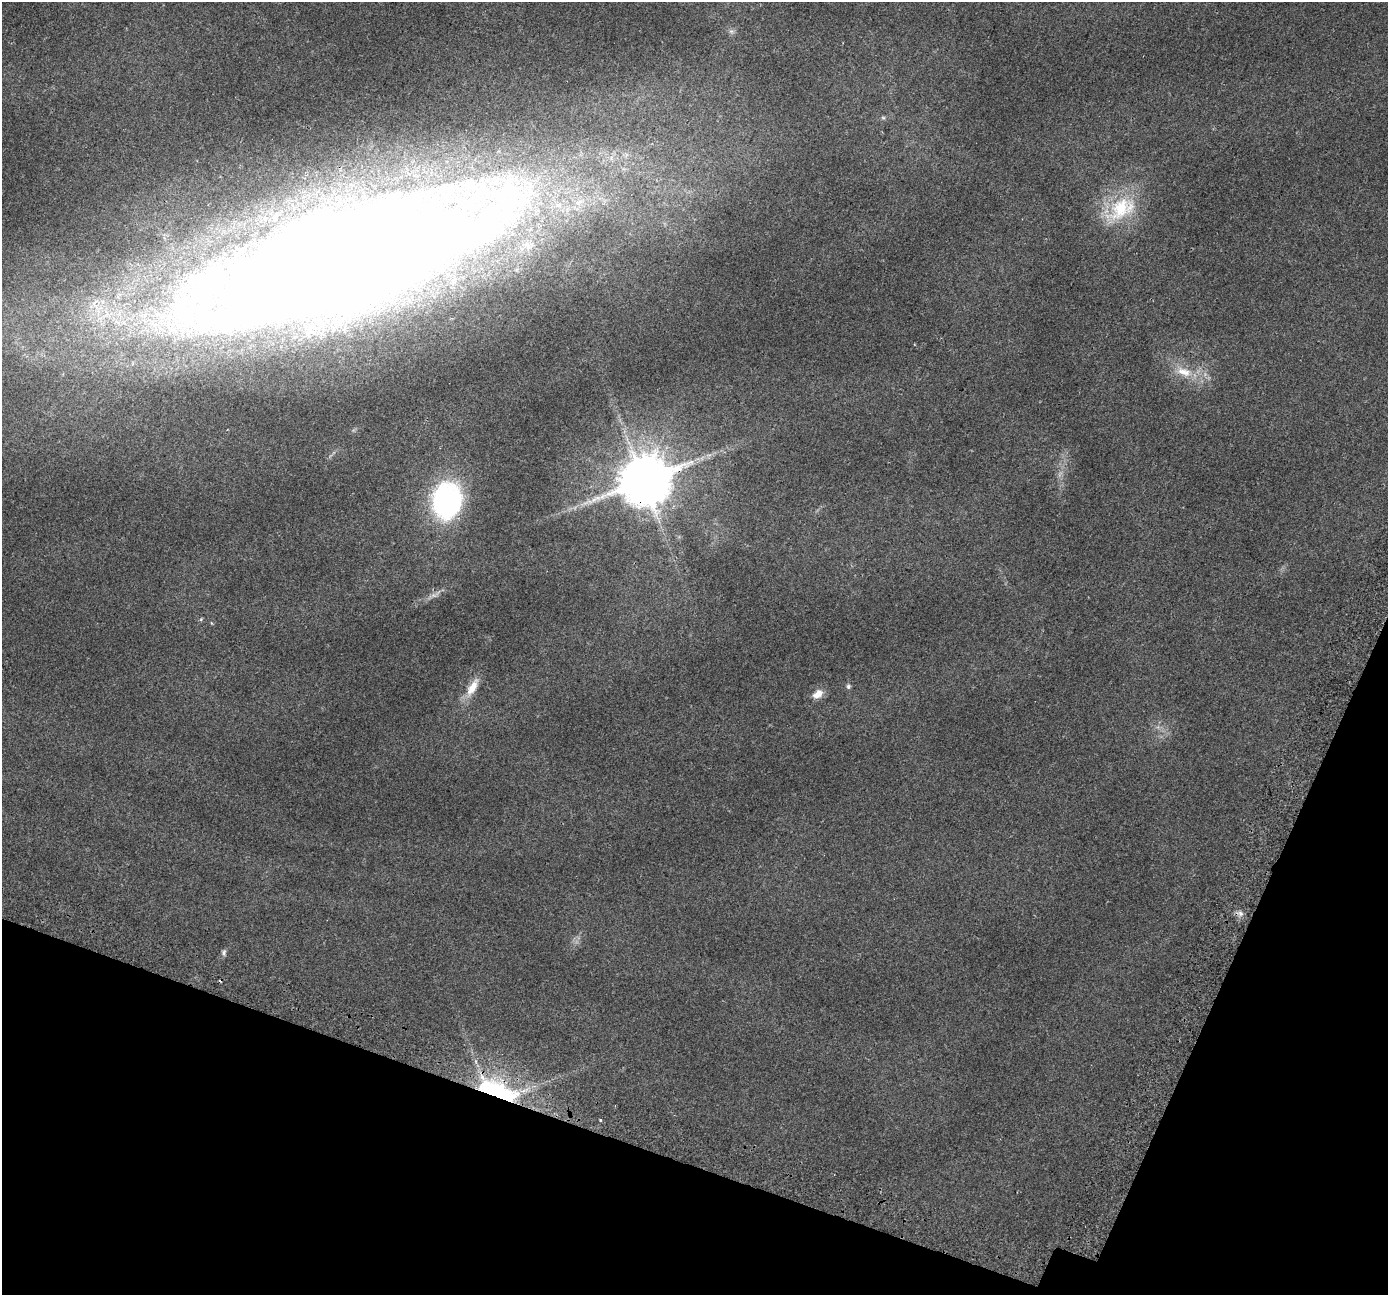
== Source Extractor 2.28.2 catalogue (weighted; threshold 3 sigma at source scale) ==
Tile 15 of 4 x 4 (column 3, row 4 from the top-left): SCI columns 2836-4221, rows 346-1638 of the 5662 x 5798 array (HDU 1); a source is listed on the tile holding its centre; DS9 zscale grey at full resolution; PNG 1390 x 1297 px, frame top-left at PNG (2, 2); no overlay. Shown black and unused: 17% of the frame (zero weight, under 2 of 3 exposures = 4% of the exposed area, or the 3 px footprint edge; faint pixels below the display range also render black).
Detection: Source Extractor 2.28.2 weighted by HDU 2 'WHT'; one run over the whole footprint, this tile lists its part. Background 0.0543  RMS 0.0063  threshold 0.0284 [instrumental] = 3 sigma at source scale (4.5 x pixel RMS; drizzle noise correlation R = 1.50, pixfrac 1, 0.0396/0.0396 arcsec/px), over >= 5 px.
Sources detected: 19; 1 inside a brighter object's white glare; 1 cosmic-ray / hot-pixel residue — not listed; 1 inside a brighter listed object's ellipse — not listed separately; the other 16 listed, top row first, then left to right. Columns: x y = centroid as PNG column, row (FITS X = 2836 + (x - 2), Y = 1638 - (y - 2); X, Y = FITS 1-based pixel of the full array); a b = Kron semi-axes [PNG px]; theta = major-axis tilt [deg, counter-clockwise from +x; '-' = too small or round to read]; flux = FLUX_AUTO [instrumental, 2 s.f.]
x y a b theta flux
731 31 7 5 -42 1.5
883 118 6 4 -1 0.97
1120 209 45 25 47 40
346 258 191 62 17 3900
1184 372 24 12 -16 13
643 480 15 12 63 3100
447 501 40 31 81 99
434 595 9 5 -19 2
201 619 5 4 - 0.71
848 686 7 6 - 1.5
472 687 28 10 60 10
818 694 15 10 34 5.9
1240 913 9 7 -46 2.6
224 952 8 6 77 1.7
497 1091 50 18 -18 82
600 1120 3 3 - 1.3
Overlapping masked pixels (flux is a lower limit): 3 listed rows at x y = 346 258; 643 480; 497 1091
Isophote crosses this tile's border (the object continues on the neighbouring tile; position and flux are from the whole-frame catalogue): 1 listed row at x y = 346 258